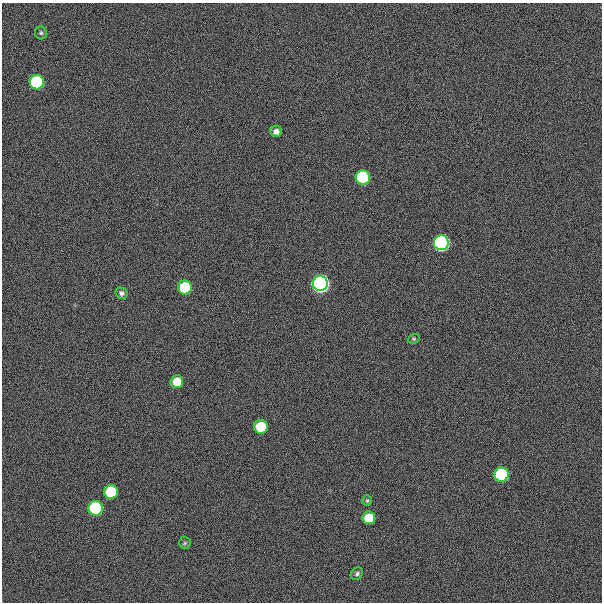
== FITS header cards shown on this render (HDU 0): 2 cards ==
NAXIS1  =                  600
NAXIS2  =                  600

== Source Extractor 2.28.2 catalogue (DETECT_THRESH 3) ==
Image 600 x 600 px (HDU 0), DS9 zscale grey, 1 PNG px = 1 image px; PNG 604 x 604 px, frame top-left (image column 1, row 600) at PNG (2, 3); each listed source drawn as its Kron ellipse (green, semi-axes under 4 px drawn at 4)
Background 300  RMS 19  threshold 57.5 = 3 sigma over >= 5 px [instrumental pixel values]
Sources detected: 18; all 18 listed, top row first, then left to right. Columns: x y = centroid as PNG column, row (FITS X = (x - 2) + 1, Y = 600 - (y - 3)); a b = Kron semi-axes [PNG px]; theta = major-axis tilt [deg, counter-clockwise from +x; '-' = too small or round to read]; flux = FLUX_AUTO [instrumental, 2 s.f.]
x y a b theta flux
41 33 6 6 - 2.4e+03
37 82 7 7 - 2.1e+05
276 131 6 5 - 6.1e+03
363 177 7 7 - 2.1e+05
441 243 7 7 - 6.2e+05
320 284 7 7 - 1.1e+06
185 287 7 7 - 8.7e+04
121 293 6 5 - 3.3e+03
414 339 6 4 20 1.6e+03
177 382 6 6 - 2.9e+04
261 427 7 7 - 7.4e+04
501 475 7 7 - 2.0e+05
111 492 7 7 - 9.6e+04
367 501 5 5 - 1.7e+03
96 508 7 7 - 2.2e+05
369 518 6 6 - 3.1e+04
185 543 6 5 - 2.0e+03
357 574 7 5 45 2.6e+03